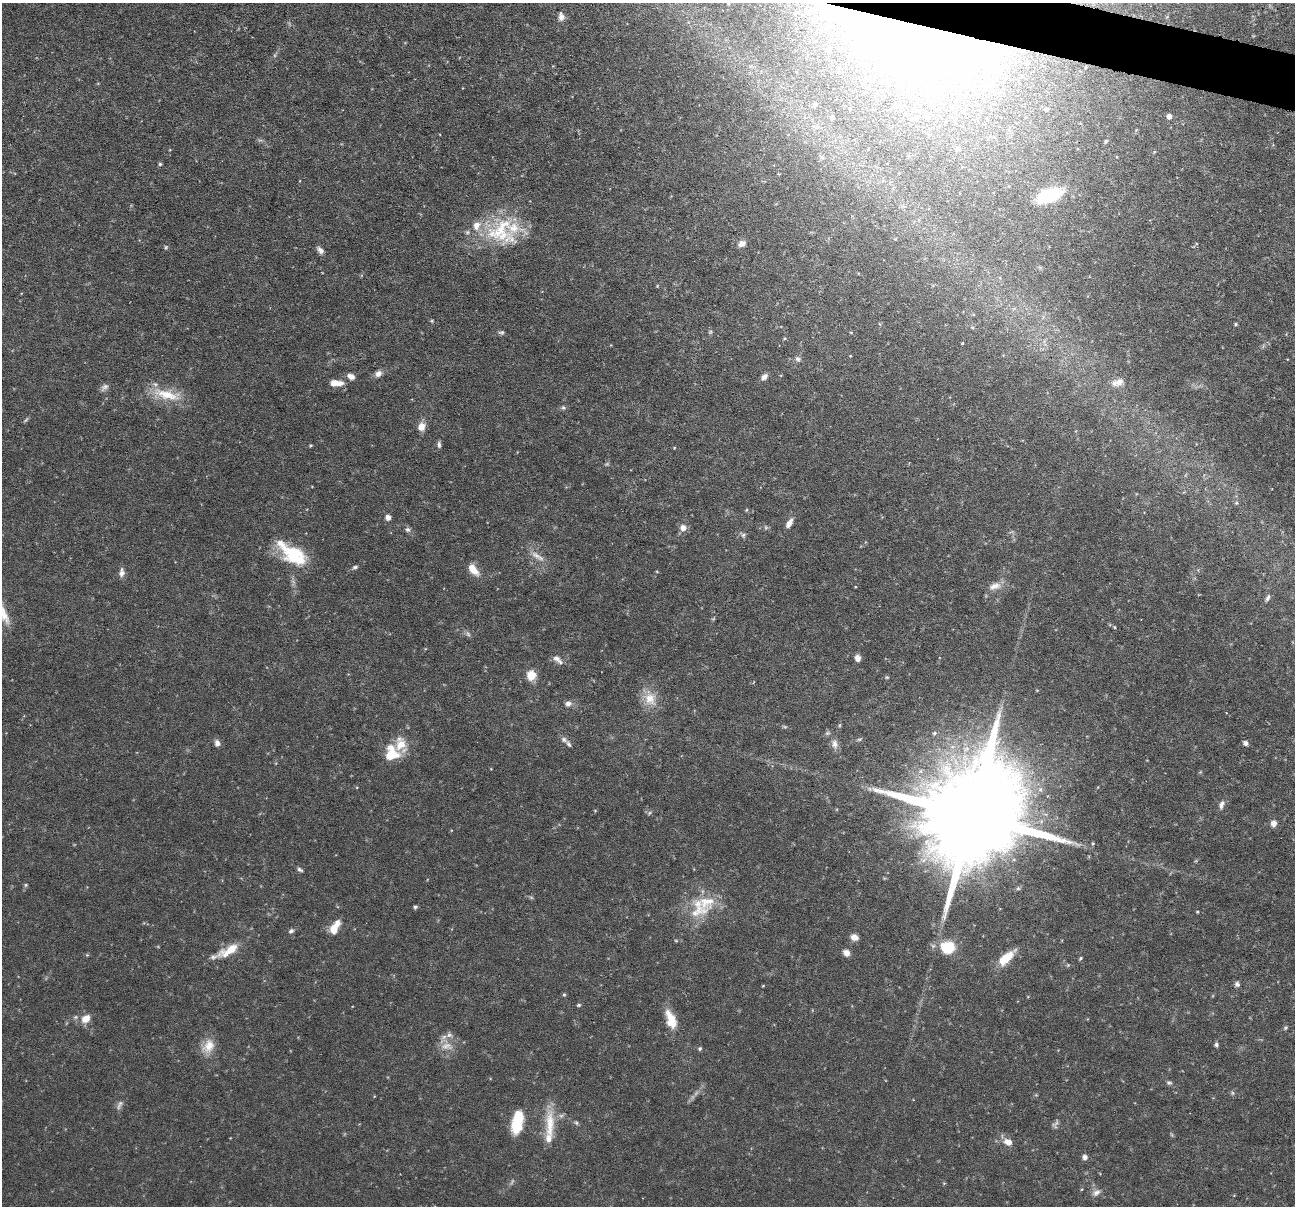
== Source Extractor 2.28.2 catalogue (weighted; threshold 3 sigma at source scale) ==
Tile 10 of 4 x 4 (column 2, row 3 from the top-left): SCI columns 1294-2586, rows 1452-2655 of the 5173 x 5188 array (HDU 1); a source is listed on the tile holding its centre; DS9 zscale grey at full resolution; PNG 1297 x 1208 px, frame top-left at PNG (2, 3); no overlay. Shown black and unused: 1% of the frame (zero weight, under 3 of 6 exposures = <1% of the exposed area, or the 3 px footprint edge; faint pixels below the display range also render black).
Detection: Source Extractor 2.28.2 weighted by HDU 2 'WHT'; one run over the whole footprint, this tile lists its part. Background 0.0644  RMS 0.0042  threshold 0.0171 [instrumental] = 3 sigma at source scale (4.09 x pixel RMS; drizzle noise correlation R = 1.36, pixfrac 0.8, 0.05/0.05 arcsec/px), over >= 5 px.
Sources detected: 124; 6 too faint to see at this stretch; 3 inside a brighter object's white glare — not listed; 9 inside a brighter listed object's ellipse — not listed separately; the other 106 listed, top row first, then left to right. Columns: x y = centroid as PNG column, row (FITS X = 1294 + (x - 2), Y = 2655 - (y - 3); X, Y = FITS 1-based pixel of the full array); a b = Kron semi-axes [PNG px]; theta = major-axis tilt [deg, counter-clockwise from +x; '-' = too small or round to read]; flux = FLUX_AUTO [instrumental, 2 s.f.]
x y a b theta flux
561 17 10 7 -85 1.8
977 44 139 53 -8 190
828 49 12 10 76 3.8
815 104 7 6 - 1.4
850 109 5 5 - 0.67
1046 109 5 5 - 0.9
1169 116 5 4 - 2
833 118 6 5 - 0.79
1106 141 5 4 - 0.6
957 149 5 5 - 1
822 157 6 5 - 0.75
160 164 5 5 - 0.55
1049 196 15 8 20 41
500 231 45 31 40 28
742 244 10 7 26 2.1
166 247 5 5 - 0.54
320 250 10 6 -47 1.7
432 321 5 3 - 0.42
1236 324 5 4 - 0.47
501 332 8 5 2 0.78
710 332 6 4 46 0.53
785 338 5 4 - 0.46
962 343 3 2 - 0.32
798 359 8 7 - 1.2
378 374 9 7 42 1.9
351 376 9 6 -25 2.1
764 377 9 6 44 1.8
1118 382 17 9 20 3.4
340 383 13 8 -7 2.9
105 387 12 7 44 1.5
167 395 41 13 -13 11
563 408 6 5 - 0.79
421 426 10 9 - 3.1
311 445 5 3 - 0.41
439 445 9 4 -86 1
674 448 4 3 - 0.3
1236 503 5 5 - 0.66
746 510 5 3 - 0.34
388 517 7 6 - 1.6
789 523 15 6 59 2.2
683 528 8 8 - 2.7
407 529 8 6 -41 1.1
743 535 6 6 - 0.89
294 552 30 21 8 16
538 557 21 6 -31 3.1
355 567 7 4 15 0.72
473 570 16 8 -52 4.5
122 572 12 7 89 1.9
995 586 17 9 18 3.7
1267 598 11 5 66 1.1
1114 627 5 3 - 0.38
468 634 8 5 -59 0.93
858 658 7 6 - 1.9
557 659 15 6 -40 2
531 675 13 12 - 4.2
887 677 5 3 - 0.4
650 698 23 16 -68 7.3
568 703 9 8 - 1.7
934 733 6 5 - 0.71
564 739 9 7 -33 1.4
859 739 6 4 -18 0.57
217 743 7 6 - 1.8
1245 743 5 5 - 1.4
835 744 14 9 -84 2.4
391 754 18 17 - 11
1221 805 12 6 74 1.7
595 810 5 3 - 0.3
649 813 6 4 71 0.54
971 816 49 21 72 16000
1273 823 8 7 - 2
1093 843 4 4 - 0.4
300 870 7 4 -32 0.88
26 885 5 4 - 0.56
415 907 6 4 9 0.72
699 909 31 30 - 16
1197 912 4 3 - 0.34
334 930 11 9 -88 4
291 931 7 5 36 0.93
854 937 8 7 - 2.5
948 947 15 13 2 13
229 950 30 10 29 8.5
846 953 7 6 - 2.4
87 955 4 4 - 0.4
1006 958 20 8 42 9.8
1080 958 5 3 - 0.51
1237 984 7 6 - 1
763 986 3 3 - 0.28
564 994 5 4 - 0.48
579 1005 6 4 26 0.55
86 1019 13 10 37 4
671 1019 24 11 -70 7.8
1285 1028 6 5 - 0.59
449 1035 8 6 -14 1.5
1216 1045 5 5 - 0.83
208 1046 19 14 58 6
447 1046 18 10 -5 4.3
700 1049 5 4 - 0.57
1169 1083 7 5 -8 0.79
1232 1093 6 4 -89 0.58
120 1105 15 5 66 1.4
517 1122 23 10 78 14
576 1123 7 5 -67 0.67
550 1125 43 12 89 10
1008 1142 12 8 -17 3.1
1085 1157 6 5 - 1.5
1096 1192 11 8 37 1.9
Overlapping masked pixels (flux is a lower limit): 1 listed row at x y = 977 44
Isophote crosses this tile's border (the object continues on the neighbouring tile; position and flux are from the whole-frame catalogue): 1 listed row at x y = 977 44